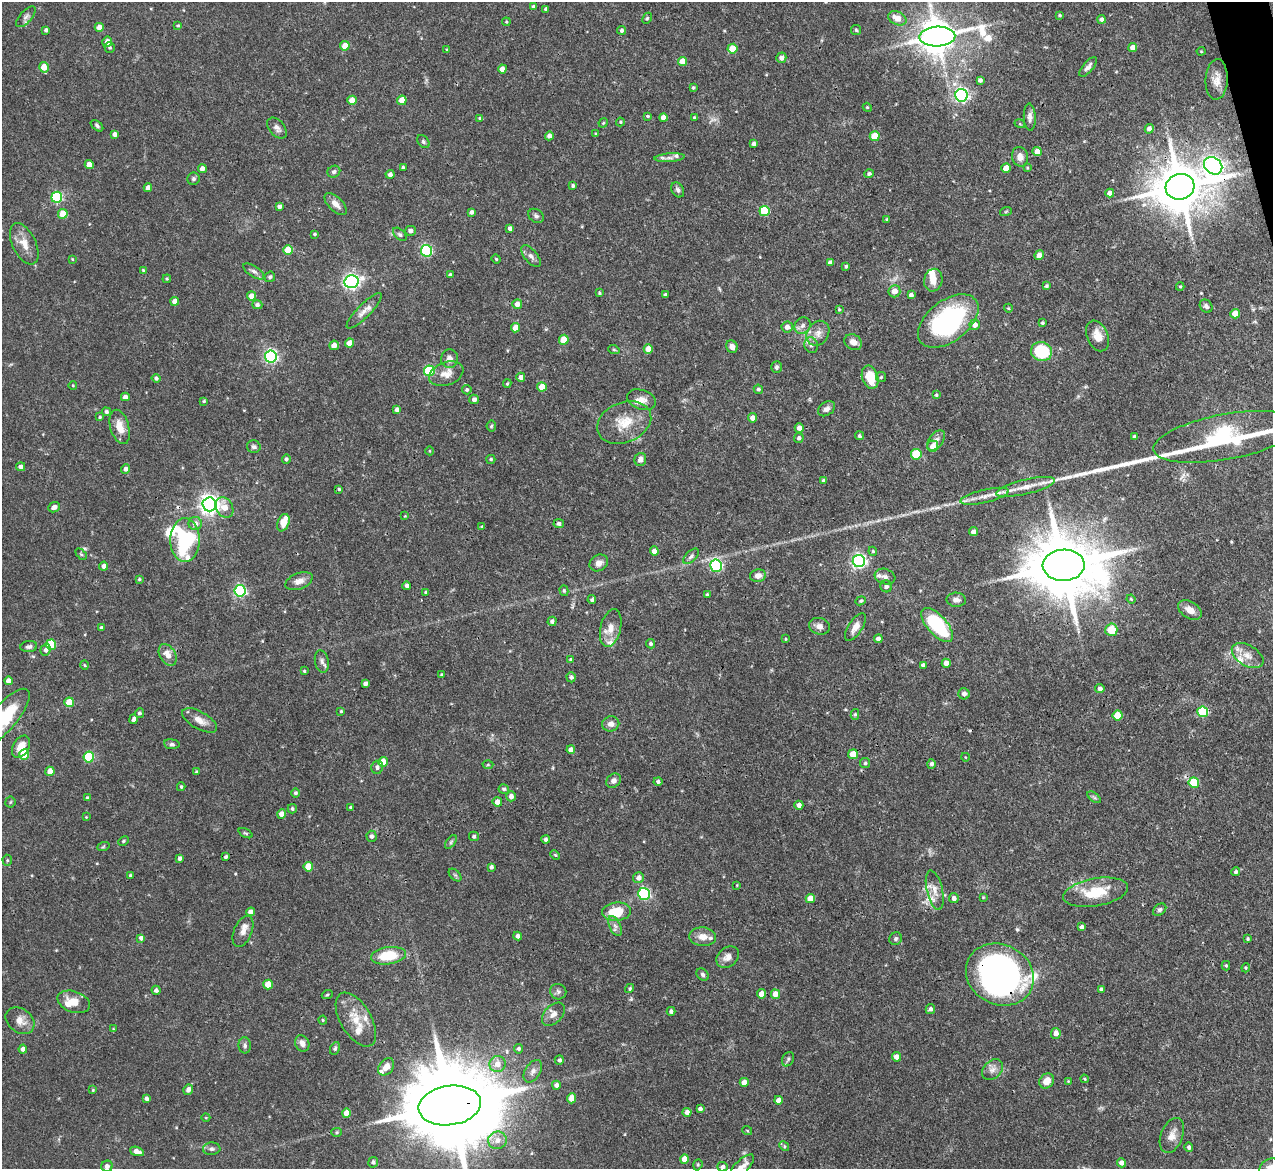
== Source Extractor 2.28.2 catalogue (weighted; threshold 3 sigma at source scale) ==
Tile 10 of 4 x 4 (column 2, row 3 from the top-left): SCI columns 1272-2542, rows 1426-2592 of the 5085 x 5067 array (HDU 1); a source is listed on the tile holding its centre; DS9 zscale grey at full resolution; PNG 1275 x 1171 px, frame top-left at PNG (2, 2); each listed source drawn as its Kron ellipse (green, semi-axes under 4 px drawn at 4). Shown black and unused: <1% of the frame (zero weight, under 3 of 4 exposures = <1% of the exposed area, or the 3 px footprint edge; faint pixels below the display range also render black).
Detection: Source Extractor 2.28.2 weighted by HDU 2 'WHT'; one run over the whole footprint, this tile lists its part. Background 0.0807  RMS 0.0035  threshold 0.0159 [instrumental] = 3 sigma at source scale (4.5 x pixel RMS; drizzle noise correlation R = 1.50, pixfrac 1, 0.05/0.05 arcsec/px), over >= 5 px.
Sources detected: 400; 2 too faint to see at this stretch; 1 inside a brighter object's white glare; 2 cosmic-ray / hot-pixel residue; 1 long thin detection or spike segment (spike, bleed or trail) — neither listed nor drawn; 17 inside a brighter listed object's ellipse — not listed separately; the other 377 listed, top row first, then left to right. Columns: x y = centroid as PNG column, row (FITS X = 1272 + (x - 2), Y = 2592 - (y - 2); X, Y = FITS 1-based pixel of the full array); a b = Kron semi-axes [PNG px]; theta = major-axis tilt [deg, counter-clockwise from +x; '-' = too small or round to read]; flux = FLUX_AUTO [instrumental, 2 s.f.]
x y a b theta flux
534 7 4 4 - 1.2
546 9 4 3 - 0.71
1060 15 3 3 - 0.44
26 17 13 6 49 1.4
647 18 6 4 65 0.55
897 18 9 6 -26 4
1101 19 4 4 - 1.1
506 22 4 3 - 0.39
178 25 4 4 - 0.4
99 27 4 4 - 2.9
46 30 4 4 - 0.99
622 30 4 4 - 0.92
856 30 5 5 - 0.54
937 36 18 10 2 950
107 42 5 5 - 1.9
345 46 4 4 - 5.9
110 47 5 5 - 0.59
1133 48 4 4 - 3.1
447 49 4 3 - 0.3
732 49 5 5 - 6.7
1201 51 4 4 - 0.35
781 58 5 5 - 1.7
683 61 4 4 - 5.3
44 67 5 4 - 5.3
1088 67 12 5 49 1.4
502 69 4 4 - 2.3
980 80 4 4 - 1.2
1217 80 20 11 87 3.7
693 88 4 4 - 0.5
961 95 6 6 - 93
352 100 4 4 - 4.7
402 100 5 4 - 4.4
867 107 4 3 - 0.32
648 116 3 3 - 0.81
694 117 3 3 - 0.42
1030 117 13 6 -87 1.7
480 118 4 4 - 0.5
663 118 4 4 - 2.6
620 122 4 4 - 0.4
603 123 5 4 - 0.37
1020 124 5 3 - 0.3
97 126 7 4 -40 0.73
277 128 12 7 -49 1.6
1149 129 4 4 - 1.8
115 134 4 4 - 1.5
596 134 4 2 - 0.31
549 136 4 4 - 1.6
875 136 5 5 - 8.6
423 142 7 5 -52 0.79
754 144 4 4 - 1.3
1037 151 5 4 - 2.8
1020 157 10 8 -78 2.7
669 158 15 4 4 1.5
89 165 4 4 - 3.3
1213 166 10 8 -39 160
403 167 3 3 - 0.53
1006 168 4 4 - 4.7
1027 168 4 3 - 0.34
202 169 4 4 - 2
334 172 7 5 29 0.95
390 174 4 4 - 1.4
869 174 4 4 - 0.78
193 179 6 6 - 0.83
573 186 4 4 - 0.63
1180 187 14 12 15 1800
148 188 4 4 - 2
678 190 8 6 -58 1.1
1110 193 4 4 - 1.7
57 197 5 5 - 32
336 204 14 7 -44 2.7
279 206 4 4 - 1.2
764 211 5 5 - 16
1006 211 6 4 20 0.41
471 212 4 4 - 1.1
63 214 5 5 - 8.3
536 216 8 6 -36 0.92
887 219 4 4 - 0.44
510 228 4 4 - 1.3
411 231 5 5 - 1.3
315 234 3 3 - 0.53
400 234 8 5 -44 0.81
24 244 22 11 -64 4.6
288 250 5 5 - 10
426 251 5 5 - 39
1039 255 5 4 - 2.4
531 256 13 6 -51 1.5
72 259 4 4 - 0.28
496 259 4 4 - 0.38
830 262 4 4 - 1.4
846 266 4 4 - 0.59
143 270 4 3 - 0.4
254 271 12 5 -33 1.2
450 275 4 4 - 0.72
270 277 5 5 - 0.62
167 279 4 3 - 0.44
933 280 11 9 77 3.4
352 282 7 6 - 110
1046 286 3 3 - 0.63
1180 286 4 4 - 0.4
894 291 6 6 - 2.9
599 293 3 3 - 0.43
665 295 3 3 - 0.6
911 295 4 4 - 1.2
252 296 4 4 - 3.2
175 301 4 4 - 2.6
517 304 5 4 - 2.2
257 305 5 4 - 1.1
1206 306 7 5 -48 1.2
1008 308 4 4 - 0.38
839 309 4 3 - 0.44
364 311 24 6 46 2.7
1235 314 4 4 - 4
948 321 35 20 38 52
1042 323 4 3 - 0.58
975 325 5 5 - 1.8
802 326 9 7 46 1.5
787 327 6 5 - 1.8
515 328 4 4 - 4.5
818 333 13 10 58 2.8
1098 336 16 10 -66 4.7
564 340 5 5 - 7.9
853 342 9 7 -32 2.5
350 343 4 4 - 3.7
334 345 5 4 - 2.5
811 345 8 6 -70 1.4
732 347 6 5 - 2
648 349 4 4 - 3.5
614 350 6 3 -19 0.42
1042 351 10 9 - 16
271 356 6 6 - 76
450 359 9 8 - 1.8
776 367 6 5 - 0.87
429 371 5 5 - 26
446 374 18 11 21 3.9
521 377 4 4 - 1.6
870 377 12 8 -73 8.4
881 377 5 5 - 0.53
156 378 4 4 - 0.83
507 384 4 3 - 0.41
73 386 4 3 - 0.3
542 387 5 4 - 4.4
758 389 5 4 - 0.64
467 390 5 4 - 0.68
936 395 4 4 - 0.47
125 397 4 4 - 1.6
474 399 5 4 - 1.4
642 400 15 9 -18 2.9
204 401 4 3 - 0.38
397 409 4 4 - 1.3
826 409 9 6 34 1.5
106 412 4 4 - 0.82
100 417 3 3 - 0.44
753 418 4 4 - 2.5
624 422 28 20 22 9.5
491 426 5 5 - 0.48
120 427 18 9 -74 4.8
799 428 4 4 - 2.1
859 436 4 4 - 0.7
1134 437 4 4 - 0.72
1225 437 73 22 10 39
799 438 5 4 - 0.97
936 440 12 7 54 1.9
933 446 6 5 - 2.6
254 447 7 6 - 0.87
430 451 4 3 - 0.27
916 454 5 5 - 15
286 459 5 4 - 0.85
491 459 4 4 - 0.6
640 459 6 6 - 2
21 467 4 4 - 1.4
125 469 5 4 - 1.4
824 481 4 4 - 1.3
1025 487 30 7 14 5.9
339 489 4 4 - 0.52
985 496 25 6 13 4.1
209 504 7 7 - 200
54 507 6 5 - 1.6
225 508 11 8 -61 4.5
405 516 3 3 - 0.28
283 523 9 5 69 4.3
195 524 7 6 - 2.2
559 524 5 4 - 0.93
482 527 3 3 - 0.41
974 532 4 4 - 1.9
185 540 22 15 -89 35
654 551 4 4 - 2
873 551 4 4 - 0.45
81 554 6 4 -45 0.46
691 556 10 5 44 1
859 561 6 6 - 95
599 563 10 8 31 1.9
1064 565 21 15 2 3500
104 566 4 4 - 1.8
716 566 6 6 - 46
758 576 8 6 10 2.3
885 577 10 7 -19 1.5
139 579 4 3 - 0.47
299 581 14 8 21 2.6
407 586 4 4 - 1.1
886 586 6 6 - 1.3
240 591 6 6 - 55
564 591 5 4 - 0.56
426 592 4 3 - 0.52
707 595 4 4 - 0.52
1131 599 4 3 - 0.33
592 600 4 4 - 0.79
956 600 10 7 -3 1.5
861 601 5 4 - 0.53
1190 610 13 8 -32 3.1
552 621 5 4 - 1
937 625 21 9 -48 27
819 626 10 8 -15 1.8
855 627 16 7 57 2.8
101 628 4 4 - 0.78
611 628 19 10 76 4
1111 630 6 6 - 8.2
785 639 3 3 - 0.31
878 639 4 4 - 1.6
650 644 5 4 - 0.8
51 645 5 5 - 15
29 647 8 5 7 0.92
46 650 6 5 - 1.1
168 655 12 8 -59 3.4
1248 656 17 10 -31 3.8
571 660 4 4 - 0.68
322 661 11 7 -80 1.5
946 663 4 4 - 2.7
84 665 5 3 - 0.37
923 665 4 4 - 1
304 671 4 3 - 0.39
442 675 4 3 - 0.57
571 677 5 4 - 0.87
8 681 4 4 - 2.3
365 684 4 4 - 1.1
1100 688 4 4 - 1.3
964 694 5 5 - 1.4
69 702 5 5 - 6.8
341 711 3 3 - 0.43
1203 712 5 5 - 23
139 713 5 4 - 0.67
855 714 5 4 - 0.55
1118 715 5 5 - 7.3
4 718 36 12 50 17
134 719 5 3 - 1
200 720 19 8 -29 3.2
611 724 8 7 - 1.8
172 744 8 5 -6 0.73
21 747 12 8 60 4.3
571 750 4 4 - 1.9
853 754 5 5 - 5.8
24 755 5 5 - 10
89 757 5 5 - 22
965 757 4 3 - 0.21
383 762 5 4 - 5.3
865 763 5 5 - 0.58
931 764 5 4 - 0.95
488 765 5 3 - 0.38
377 767 6 6 - 1.1
50 771 4 4 - 4.9
196 772 4 4 - 0.59
614 781 8 6 44 1.5
658 781 4 4 - 0.8
1194 783 5 5 - 14
181 787 4 3 - 0.49
504 789 5 4 - 0.74
295 793 4 4 - 0.66
511 796 5 4 - 1.7
1094 797 8 4 -37 0.65
87 798 4 3 - 0.68
10 802 5 5 - 0.5
497 802 5 4 - 2.6
799 805 4 4 - 1.6
351 807 4 4 - 0.54
292 809 4 4 - 0.68
282 814 4 4 - 3.1
86 817 4 3 - 0.27
246 833 7 4 -26 0.53
372 836 5 5 - 1
474 836 5 4 - 0.8
546 839 4 4 - 1
123 841 5 3 - 0.46
451 842 8 4 54 0.68
103 847 6 4 20 0.45
555 855 5 4 - 0.43
226 857 4 3 - 0.72
180 858 4 3 - 0.99
7 860 5 5 - 0.47
308 867 5 4 - 8.1
491 867 4 3 - 1
1236 872 4 4 - 0.75
130 875 3 3 - 0.47
455 875 8 4 -44 0.67
638 878 5 5 - 1.8
737 885 4 2 - 0.24
935 890 20 8 -77 3.3
1096 892 33 14 10 13
644 894 6 5 - 52
983 897 4 3 - 0.3
954 898 5 5 - 1.5
810 899 5 4 - 4.8
1160 910 7 5 38 0.86
251 912 4 4 - 2.5
616 912 14 9 4 9.4
615 926 10 5 -65 1.4
1082 927 4 4 - 1
243 931 16 9 67 2.7
518 936 4 4 - 1.4
703 937 13 9 -5 3.2
141 938 4 4 - 1.5
896 939 6 6 - 0.77
1248 939 4 3 - 0.5
388 956 17 8 8 12
728 957 12 9 37 2.4
1226 966 4 4 - 0.43
1246 968 4 4 - 0.4
1000 974 35 30 -28 150
703 975 7 5 -46 0.81
268 984 5 4 - 6.2
630 988 5 4 - 0.5
1101 989 4 3 - 0.65
156 990 4 4 - 1.1
558 992 8 7 - 1.1
761 994 4 4 - 3.4
775 994 5 4 - 3.1
327 995 5 3 - 0.4
74 1002 17 10 -20 5.1
930 1009 5 4 - 1.1
671 1011 4 4 - 0.95
553 1014 14 9 46 2.4
323 1020 4 4 - 0.38
356 1020 30 15 -59 7.6
20 1021 15 12 -36 3.8
113 1029 4 3 - 0.27
1056 1033 5 4 - 2.2
302 1043 8 7 - 2.2
245 1045 8 6 -86 0.98
335 1048 7 4 64 0.63
23 1049 4 4 - 1.7
519 1049 5 4 - 0.73
896 1057 5 4 - 2.1
788 1059 7 5 62 0.77
559 1060 5 4 - 0.96
497 1064 8 8 - 3.1
386 1067 9 7 51 2.4
992 1070 12 9 44 2.2
533 1071 12 7 58 1.7
1085 1079 4 3 - 0.35
1047 1081 8 6 46 4
1068 1081 4 4 - 0.33
744 1082 4 4 - 3
556 1085 4 4 - 1.3
93 1090 4 3 - 0.32
188 1090 5 5 - 1.9
146 1098 4 4 - 1.2
572 1098 5 4 - 4.4
778 1100 4 4 - 2.1
450 1105 31 19 8 7600
700 1109 4 4 - 0.97
687 1112 4 4 - 1.5
346 1113 4 4 - 4.1
206 1118 4 3 - 0.28
747 1130 5 3 - 0.29
337 1132 5 4 - 0.46
1172 1135 18 11 68 3.2
497 1140 9 8 - 3
784 1146 5 4 - 0.47
1189 1147 5 4 - 0.93
212 1149 9 6 4 1.1
137 1151 7 4 -21 2.4
685 1159 5 4 - 4
373 1162 5 5 - 0.81
1121 1163 4 4 - 1.9
698 1165 6 4 70 0.46
107 1166 6 5 - 1.2
722 1167 5 4 - 1.1
742 1167 16 6 45 3
1271 1168 11 9 23 4
Overlapping masked pixels (flux is a lower limit): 6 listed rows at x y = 1213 166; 1180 187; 1225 437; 1064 565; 1000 974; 450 1105
Isophote crosses this tile's border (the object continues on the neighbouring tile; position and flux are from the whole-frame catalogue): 6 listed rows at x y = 937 36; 1225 437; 4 718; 450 1105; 742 1167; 1271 1168